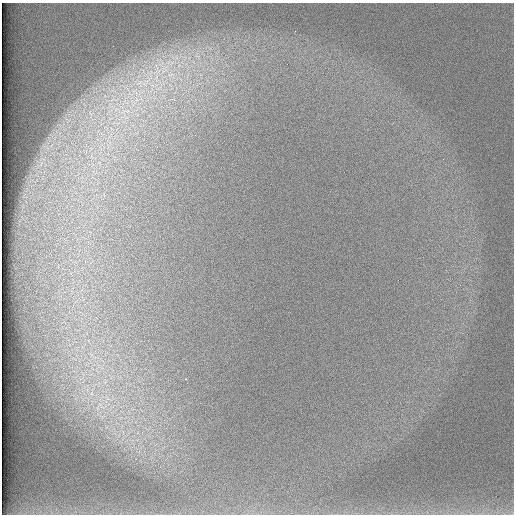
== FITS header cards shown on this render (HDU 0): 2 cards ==
NAXIS1  =                  512 /
NAXIS2  =                  512 /

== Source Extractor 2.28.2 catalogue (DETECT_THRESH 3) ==
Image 512 x 512 px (HDU 0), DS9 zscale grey, 1 PNG px = 1 image px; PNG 516 x 516 px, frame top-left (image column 1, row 512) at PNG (2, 3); no overlay
Background 98.4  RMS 2.9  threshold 8.59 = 3 sigma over >= 5 px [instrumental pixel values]
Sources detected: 5; all 5 listed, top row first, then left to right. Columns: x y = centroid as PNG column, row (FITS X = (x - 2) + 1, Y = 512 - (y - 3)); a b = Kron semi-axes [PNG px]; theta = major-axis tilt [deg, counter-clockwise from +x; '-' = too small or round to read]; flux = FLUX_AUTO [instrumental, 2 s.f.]
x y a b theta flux
197 56 10 5 -22 860
164 69 19 15 54 6500
156 78 16 7 85 2400
139 83 15 5 33 1700
136 99 7 4 -71 640